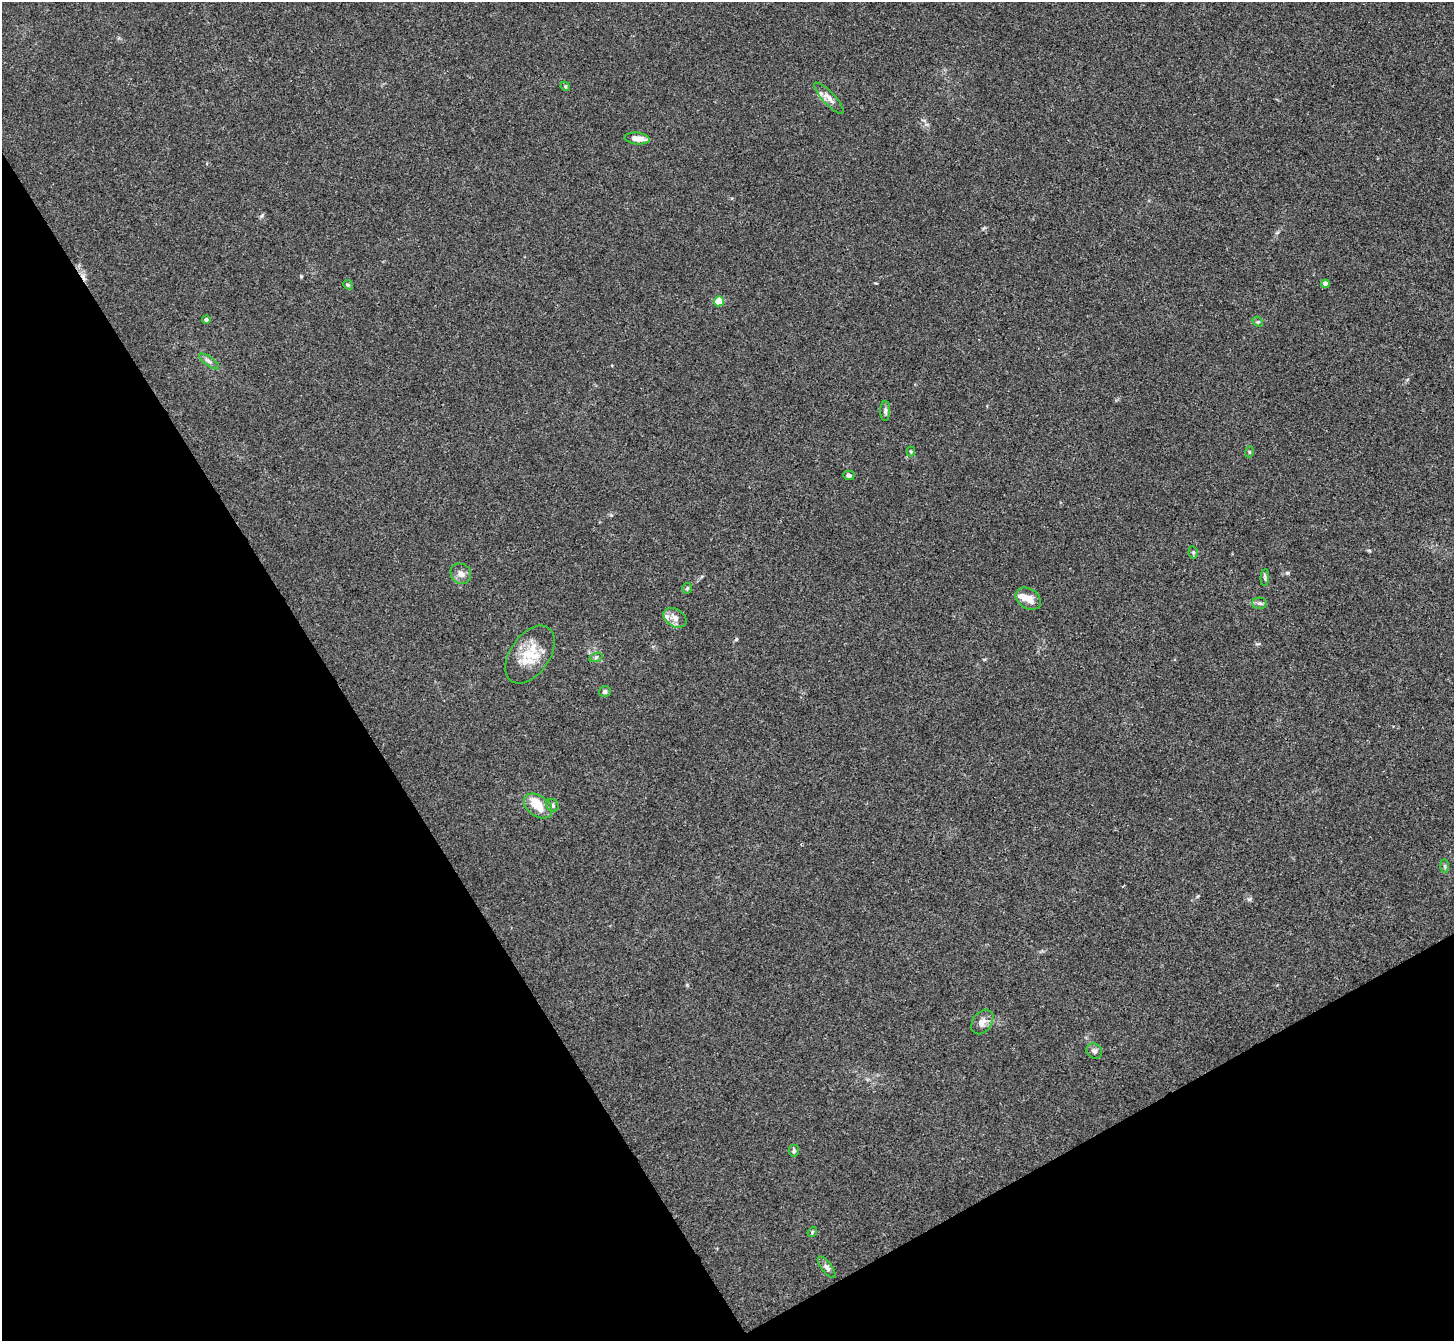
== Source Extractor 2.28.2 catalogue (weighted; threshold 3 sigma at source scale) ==
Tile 14 of 4 x 4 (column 2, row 4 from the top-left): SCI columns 1455-2906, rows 157-1495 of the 5811 x 5806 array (HDU 1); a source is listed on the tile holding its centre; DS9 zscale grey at full resolution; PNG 1456 x 1343 px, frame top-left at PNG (2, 2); each listed source drawn as its Kron ellipse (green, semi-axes under 4 px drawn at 4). Shown black and unused: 30% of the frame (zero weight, under 3 of 4 exposures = <1% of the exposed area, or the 3 px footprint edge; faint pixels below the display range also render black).
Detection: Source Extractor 2.28.2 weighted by HDU 2 'WHT'; one run over the whole footprint, this tile lists its part. Background 0.0166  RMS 0.0046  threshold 0.0206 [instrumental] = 3 sigma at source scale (4.5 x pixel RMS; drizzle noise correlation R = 1.50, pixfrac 1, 0.05/0.05 arcsec/px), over >= 5 px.
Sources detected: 36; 1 cosmic-ray / hot-pixel residue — neither listed nor drawn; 4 inside a brighter listed object's ellipse — not listed separately; the other 31 listed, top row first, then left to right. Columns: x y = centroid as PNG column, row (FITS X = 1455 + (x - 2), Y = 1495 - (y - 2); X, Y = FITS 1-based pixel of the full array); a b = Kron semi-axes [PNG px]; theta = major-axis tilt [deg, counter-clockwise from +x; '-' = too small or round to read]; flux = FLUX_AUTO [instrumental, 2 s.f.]
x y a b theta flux
565 86 5 4 - 0.5
829 98 21 6 -47 2.8
637 139 12 6 -6 4.2
1325 284 4 4 - 2.2
348 285 5 4 - 0.59
719 301 5 5 - 8.1
206 320 4 4 - 1.1
1258 322 6 4 -42 0.62
209 361 12 4 -36 1.5
885 411 10 5 89 1.2
911 452 5 4 - 0.53
1249 452 5 3 - 0.48
849 475 5 4 - 1.2
1193 552 6 4 -79 0.7
461 574 11 9 -41 2.6
1265 578 8 3 86 0.77
687 588 5 5 - 0.64
1028 599 13 10 -34 4.3
1259 603 7 5 -1 1.1
675 618 12 8 -32 3.3
530 655 32 20 55 14
596 657 7 4 19 0.84
605 692 6 5 - 1.1
552 805 6 6 - 1.2
538 806 16 10 -35 7.5
1445 866 6 4 -88 0.76
982 1022 13 9 54 2.9
1094 1051 8 7 - 1.5
794 1151 6 5 - 1
812 1232 5 4 - 0.62
827 1267 13 5 -53 1.5
Unlisted compact peaks at least as high as the median listed source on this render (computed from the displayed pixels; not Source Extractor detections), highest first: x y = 1287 573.